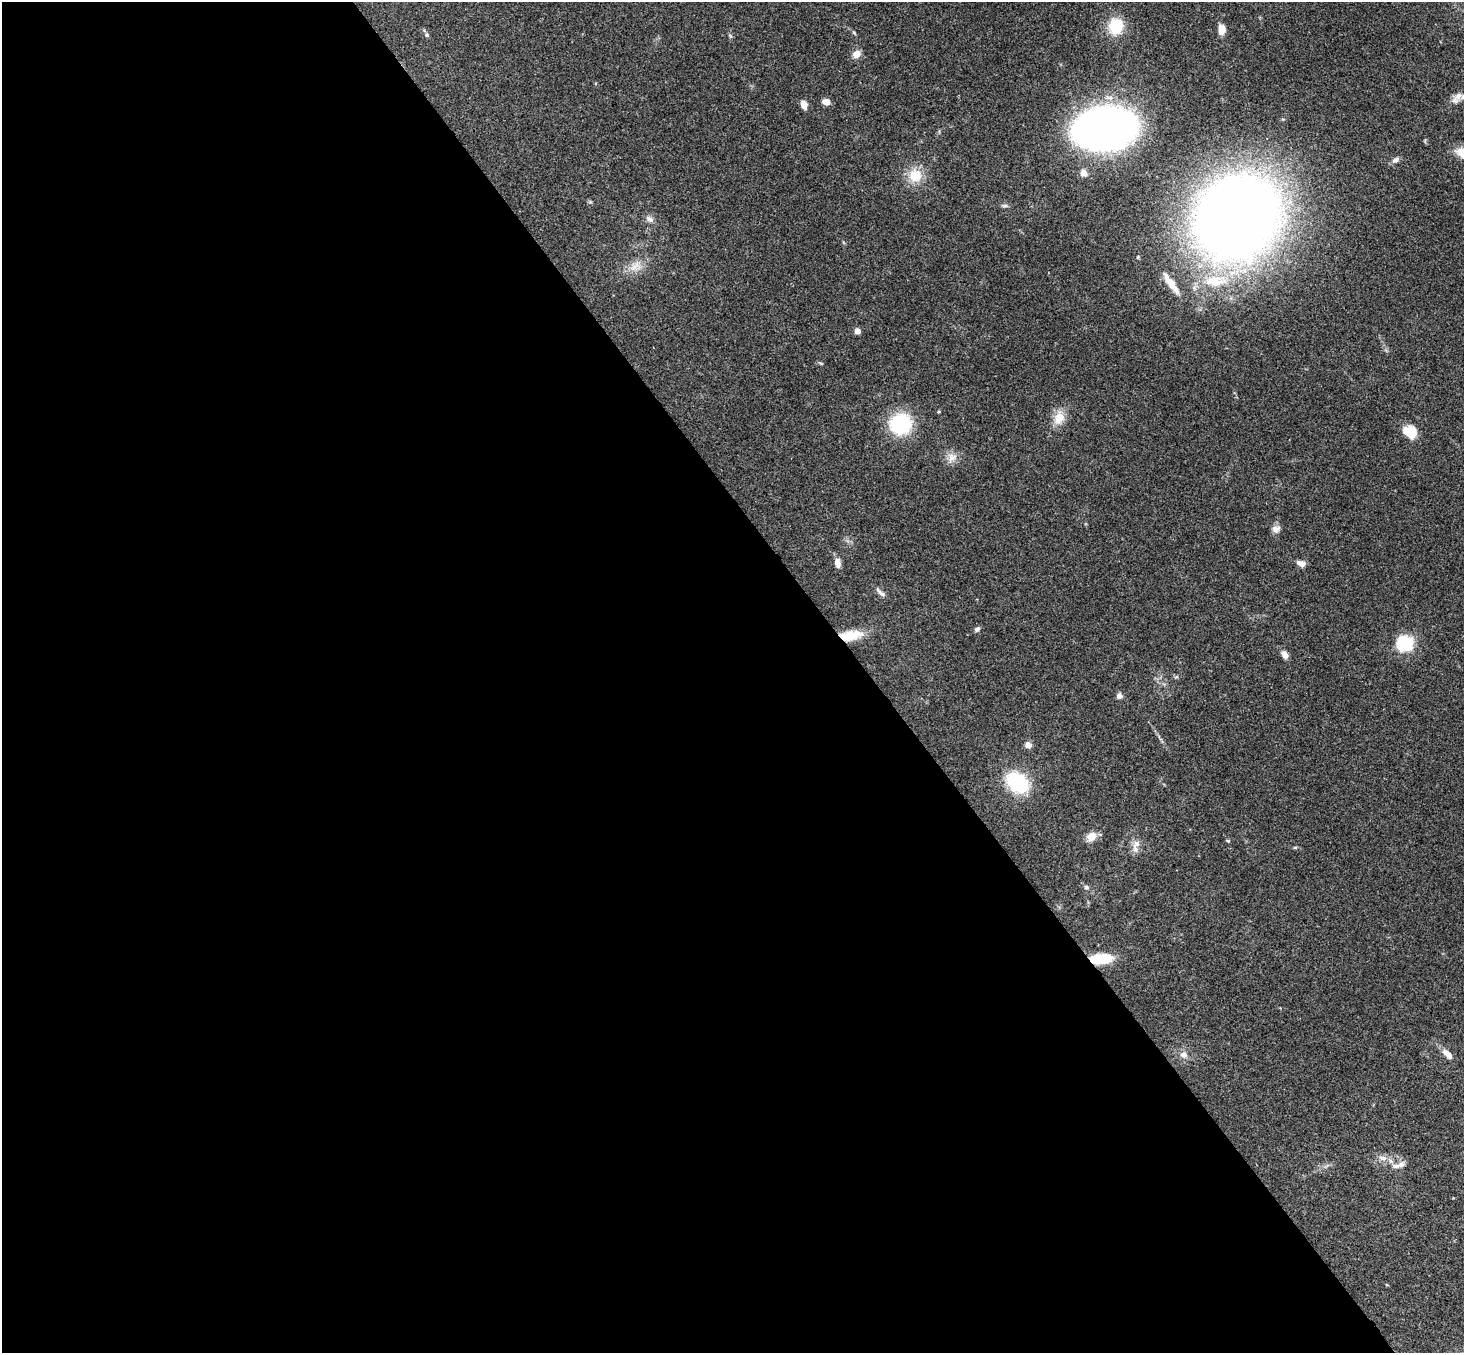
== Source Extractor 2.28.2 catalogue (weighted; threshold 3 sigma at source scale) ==
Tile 9 of 4 x 4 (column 1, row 3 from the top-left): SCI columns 54-1515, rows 1683-3033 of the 5950 x 5930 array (HDU 1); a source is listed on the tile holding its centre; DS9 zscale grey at full resolution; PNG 1466 x 1355 px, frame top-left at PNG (2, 2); no overlay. Shown black and unused: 60% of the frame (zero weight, under 3 of 4 exposures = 6% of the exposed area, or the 3 px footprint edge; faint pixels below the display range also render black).
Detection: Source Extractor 2.28.2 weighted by HDU 2 'WHT'; one run over the whole footprint, this tile lists its part. Background 0.163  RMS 0.0074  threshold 0.0331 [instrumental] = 3 sigma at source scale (4.5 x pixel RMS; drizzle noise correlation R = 1.50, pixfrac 1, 0.05/0.05 arcsec/px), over >= 5 px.
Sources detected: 45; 1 inside a brighter listed object's ellipse — not listed separately; the other 44 listed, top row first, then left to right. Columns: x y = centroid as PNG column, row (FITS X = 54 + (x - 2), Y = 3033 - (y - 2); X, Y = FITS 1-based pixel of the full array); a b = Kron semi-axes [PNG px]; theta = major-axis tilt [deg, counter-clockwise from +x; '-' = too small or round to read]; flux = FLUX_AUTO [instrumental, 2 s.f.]
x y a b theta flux
1116 26 19 17 75 23
1221 30 11 7 84 7.7
427 35 7 5 -16 1.3
856 54 7 6 - 8.3
1457 97 21 9 51 5.9
826 102 8 7 - 4.6
804 105 8 6 -68 6.3
1106 128 38 24 7 710
1395 160 11 7 34 2.9
1084 173 9 8 - 4.4
915 175 20 18 -63 15
1005 206 8 4 0 1.4
1237 217 66 57 45 1100
650 219 10 8 -39 3.3
635 266 18 7 43 7.1
1215 281 35 15 0 28
1171 283 31 8 -55 11
857 331 4 4 - 8.8
1059 418 20 14 65 10
900 424 27 25 22 42
1410 432 14 12 -33 16
952 457 14 11 38 6.2
1276 529 11 9 28 3.8
837 563 11 7 -80 4.9
1301 563 11 7 -23 3.8
880 592 17 5 -45 3
977 629 8 6 45 2
850 635 26 11 8 18
1403 643 15 13 5 36
1285 655 8 6 -54 4.9
1176 677 6 4 18 1
1119 696 6 6 - 3.6
1028 745 5 4 - 11
1017 782 23 16 -38 50
1091 837 13 10 37 6.7
1228 841 5 4 - 0.84
1136 844 14 9 48 5.1
1295 847 6 4 0 0.86
1086 887 6 5 - 1.8
1100 959 20 9 3 27
1448 1054 15 7 -44 6.3
1184 1055 9 8 - 4.1
1383 1158 12 6 -13 3.8
1401 1165 10 7 33 3.7
Overlapping masked pixels (flux is a lower limit): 2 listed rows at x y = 850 635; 1100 959
Isophote crosses this tile's border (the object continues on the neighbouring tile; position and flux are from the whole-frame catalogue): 1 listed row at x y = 1457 97